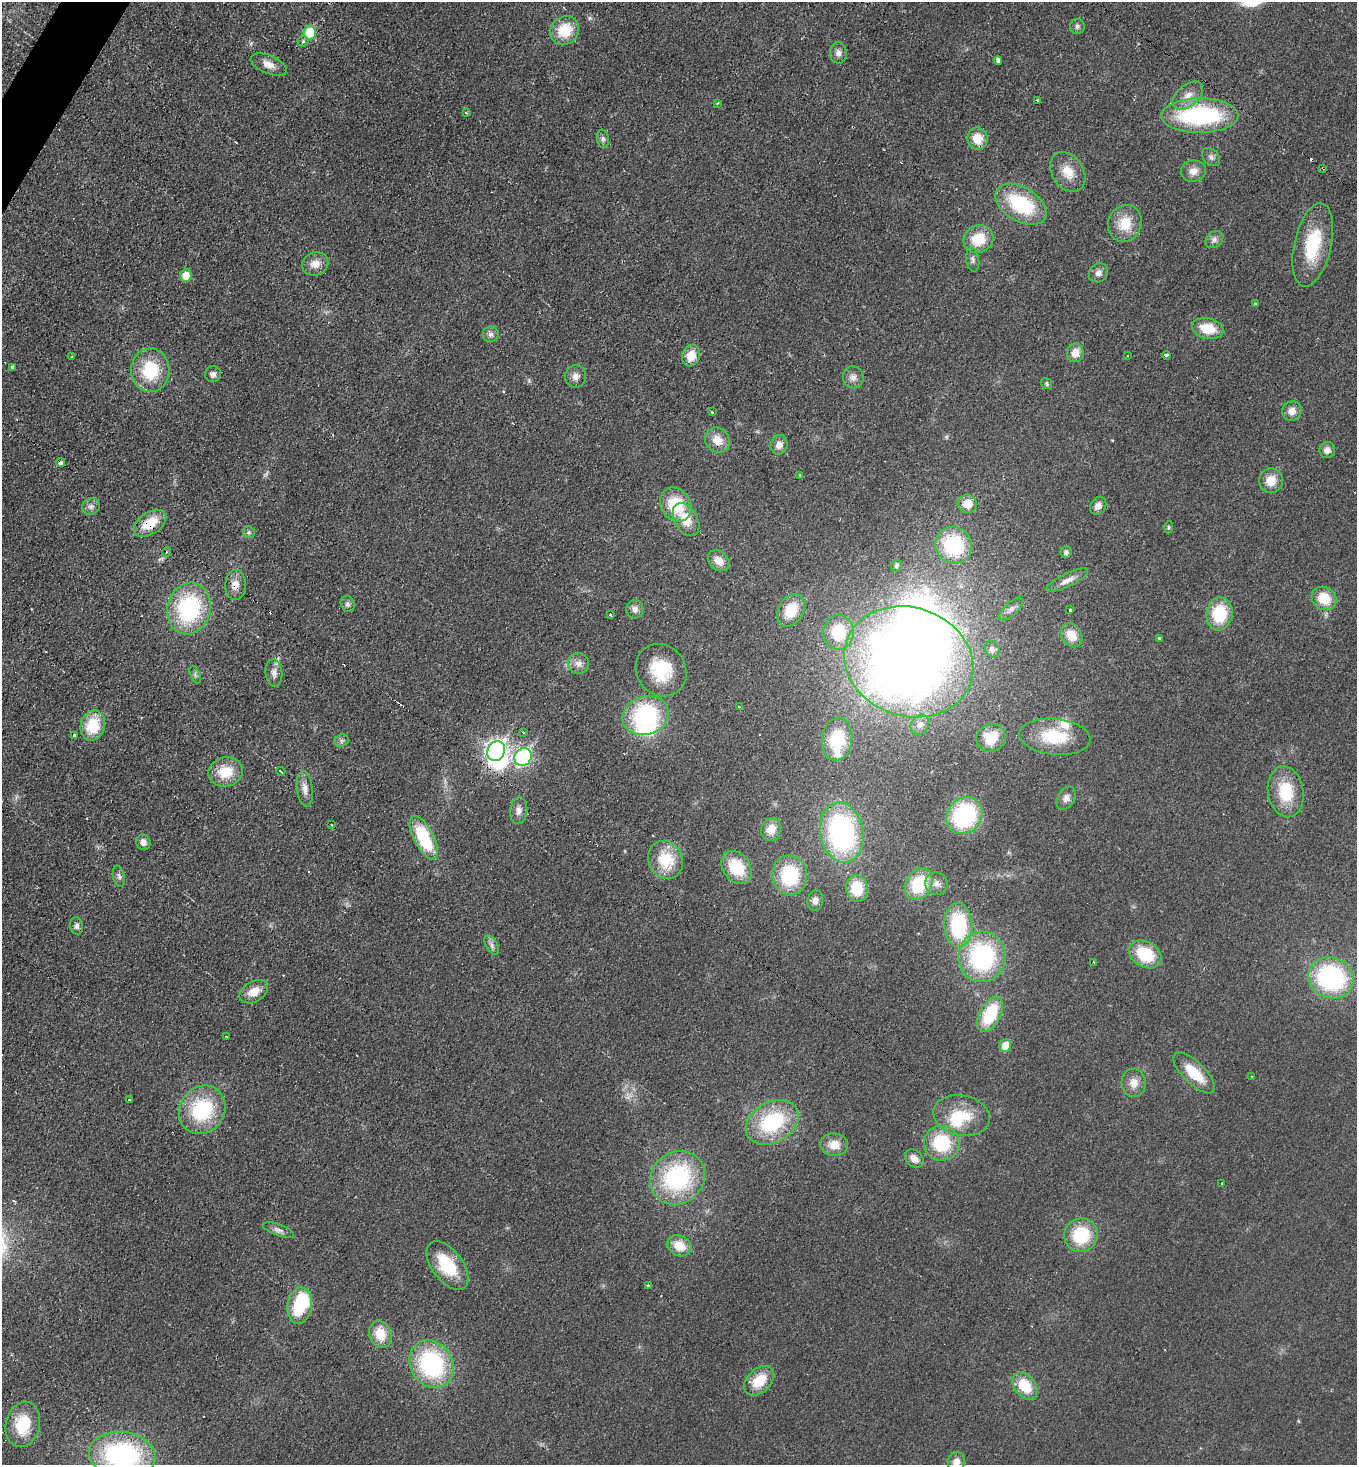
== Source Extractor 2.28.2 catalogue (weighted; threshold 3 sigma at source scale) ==
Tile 11 of 4 x 4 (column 3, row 3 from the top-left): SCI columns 2864-4218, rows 1471-2933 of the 5866 x 5858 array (HDU 1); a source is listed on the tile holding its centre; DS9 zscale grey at full resolution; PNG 1359 x 1467 px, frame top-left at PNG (2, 2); each listed source drawn as its Kron ellipse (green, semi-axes under 4 px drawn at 4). Shown black and unused: <1% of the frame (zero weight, under 2 of 3 exposures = <1% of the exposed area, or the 3 px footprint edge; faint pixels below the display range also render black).
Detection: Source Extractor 2.28.2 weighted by HDU 2 'WHT'; one run over the whole footprint, this tile lists its part. Background 0.025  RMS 0.0061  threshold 0.0273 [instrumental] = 3 sigma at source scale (4.5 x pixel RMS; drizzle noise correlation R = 1.50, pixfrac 1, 0.05/0.05 arcsec/px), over >= 5 px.
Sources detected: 168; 1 too faint to see at this stretch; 8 inside a brighter object's white glare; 6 cosmic-ray / hot-pixel residue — neither listed nor drawn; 3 inside a brighter listed object's ellipse — not listed separately; the other 150 listed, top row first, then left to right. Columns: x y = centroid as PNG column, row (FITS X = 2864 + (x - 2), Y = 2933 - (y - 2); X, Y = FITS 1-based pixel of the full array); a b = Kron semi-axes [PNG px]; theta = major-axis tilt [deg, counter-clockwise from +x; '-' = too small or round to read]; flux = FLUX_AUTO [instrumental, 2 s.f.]
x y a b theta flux
1077 26 7 7 - 1.7
565 31 15 13 44 19
310 32 7 6 - 32
303 41 5 5 - 1.3
838 53 10 8 -87 3.1
998 60 4 4 - 3.4
269 64 19 9 -22 5.5
1188 96 18 10 40 6.8
1038 101 4 3 - 1.3
717 103 4 3 - 0.78
466 112 4 3 - 1.5
1200 116 38 17 0 77
978 138 11 10 - 10
603 139 9 6 -80 1.8
1211 157 10 7 -45 2.2
1323 168 4 3 - 0.53
1193 171 12 10 9 5.1
1068 172 21 15 -56 11
1021 204 28 17 -31 44
1125 223 18 16 68 15
978 239 15 13 29 17
1214 239 10 7 40 2.4
1313 245 42 18 77 32
973 260 12 6 -81 2.4
315 264 13 11 22 6.1
1098 273 10 9 - 3.2
186 275 6 5 - 11
1255 304 4 3 - 1.3
1208 328 16 10 -13 14
491 334 8 8 - 2.3
1075 353 9 8 - 6.6
1166 355 4 3 - 4.8
691 356 11 9 72 9.2
1128 356 4 2 - 0.48
71 357 3 3 - 1.1
13 368 4 3 - 8.9
150 370 22 19 -89 30
213 374 8 8 - 2.6
576 376 11 10 - 4
853 377 11 10 - 3.7
1047 384 6 5 - 1.1
1292 411 10 9 - 5
712 412 3 3 - 1.2
717 440 13 11 -48 8.2
779 445 10 8 74 4.7
1327 450 8 8 - 3.4
60 463 4 4 - 9
800 475 3 3 - 1.5
1271 481 12 12 - 8.6
967 504 9 9 - 8
676 505 18 14 -53 25
91 506 9 8 - 2.6
1098 506 9 7 55 3.5
686 520 18 11 -60 12
150 523 18 11 34 16
1169 527 6 4 85 0.88
249 532 6 6 - 1.4
954 545 19 18 - 42
166 552 5 3 - 0.8
1066 552 6 5 - 1.6
719 561 12 9 -41 6.4
896 566 6 5 - 1.1
1067 580 23 6 26 4.7
235 585 15 10 87 5.8
1324 598 13 11 -36 15
348 604 8 6 -65 1.8
189 608 26 21 74 66
635 609 9 8 - 3
1011 609 15 6 43 3
791 610 17 12 61 18
1070 610 3 3 - 1.9
610 614 3 3 - 1.5
1219 614 16 13 82 27
838 632 17 15 -89 21
1071 635 13 10 -56 9.9
1159 639 4 3 - 3.5
992 649 8 7 - 2
909 662 66 54 -19 710
578 664 10 10 - 4.2
661 670 27 24 -54 25
274 673 14 8 -83 3.5
195 675 9 4 -68 1.5
739 707 4 3 - 0.87
645 716 23 19 17 63
93 725 15 12 77 21
920 725 10 8 54 3.1
523 733 3 2 - 0.73
74 735 3 3 - 4.8
1055 737 35 18 -6 27
991 738 15 13 25 18
837 739 21 15 82 32
341 741 7 6 - 1.5
496 751 10 8 62 270
523 757 9 8 - 120
281 771 4 2 - 0.86
226 772 17 14 11 16
305 789 18 8 -83 4.9
1286 792 25 17 -81 24
1066 798 12 8 61 3.6
519 810 13 8 83 3.8
964 816 19 17 50 64
331 825 3 2 - 0.73
771 830 12 10 76 8.7
842 832 30 21 -81 120
424 838 24 10 -63 36
143 842 8 7 - 3
666 860 19 17 -63 23
737 867 18 13 -54 24
790 875 20 17 -86 40
119 876 11 6 -77 1.8
919 884 17 13 63 30
936 884 11 11 - 4.3
857 888 13 11 -83 18
815 901 10 7 78 3.8
958 925 22 14 -87 48
77 926 9 6 -80 2
492 945 11 5 -60 2.2
1145 954 17 12 -30 26
982 957 25 23 86 81
1094 962 3 2 - 0.53
1331 978 23 20 -20 86
254 992 15 10 30 8
990 1014 19 10 62 32
226 1037 3 2 - 0.79
1005 1046 6 5 - 9.5
1194 1073 27 11 -44 17
1252 1077 3 2 - 0.58
1134 1083 14 12 -88 6.2
129 1100 3 3 - 0.46
202 1110 25 22 56 45
962 1116 28 20 -11 22
772 1122 28 20 29 48
942 1143 18 17 - 33
834 1145 14 11 -5 8
914 1159 10 8 -41 4.9
677 1178 28 25 39 67
1222 1183 3 3 - 2.3
278 1230 16 5 -20 2.7
1081 1235 17 16 - 29
679 1246 12 10 -29 11
447 1266 28 15 -53 29
648 1286 3 3 - 3.2
300 1305 18 12 80 32
380 1334 14 11 -68 13
432 1364 25 21 -60 77
759 1381 17 11 43 15
1025 1386 15 10 -53 19
23 1424 23 17 75 23
122 1455 33 23 -8 97
956 1462 9 8 - 4.3
Overlapping masked pixels (flux is a lower limit): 5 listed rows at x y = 1323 168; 60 463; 150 523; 235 585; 189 608
Isophote crosses this tile's border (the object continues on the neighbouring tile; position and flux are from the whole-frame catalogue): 2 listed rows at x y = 122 1455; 956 1462